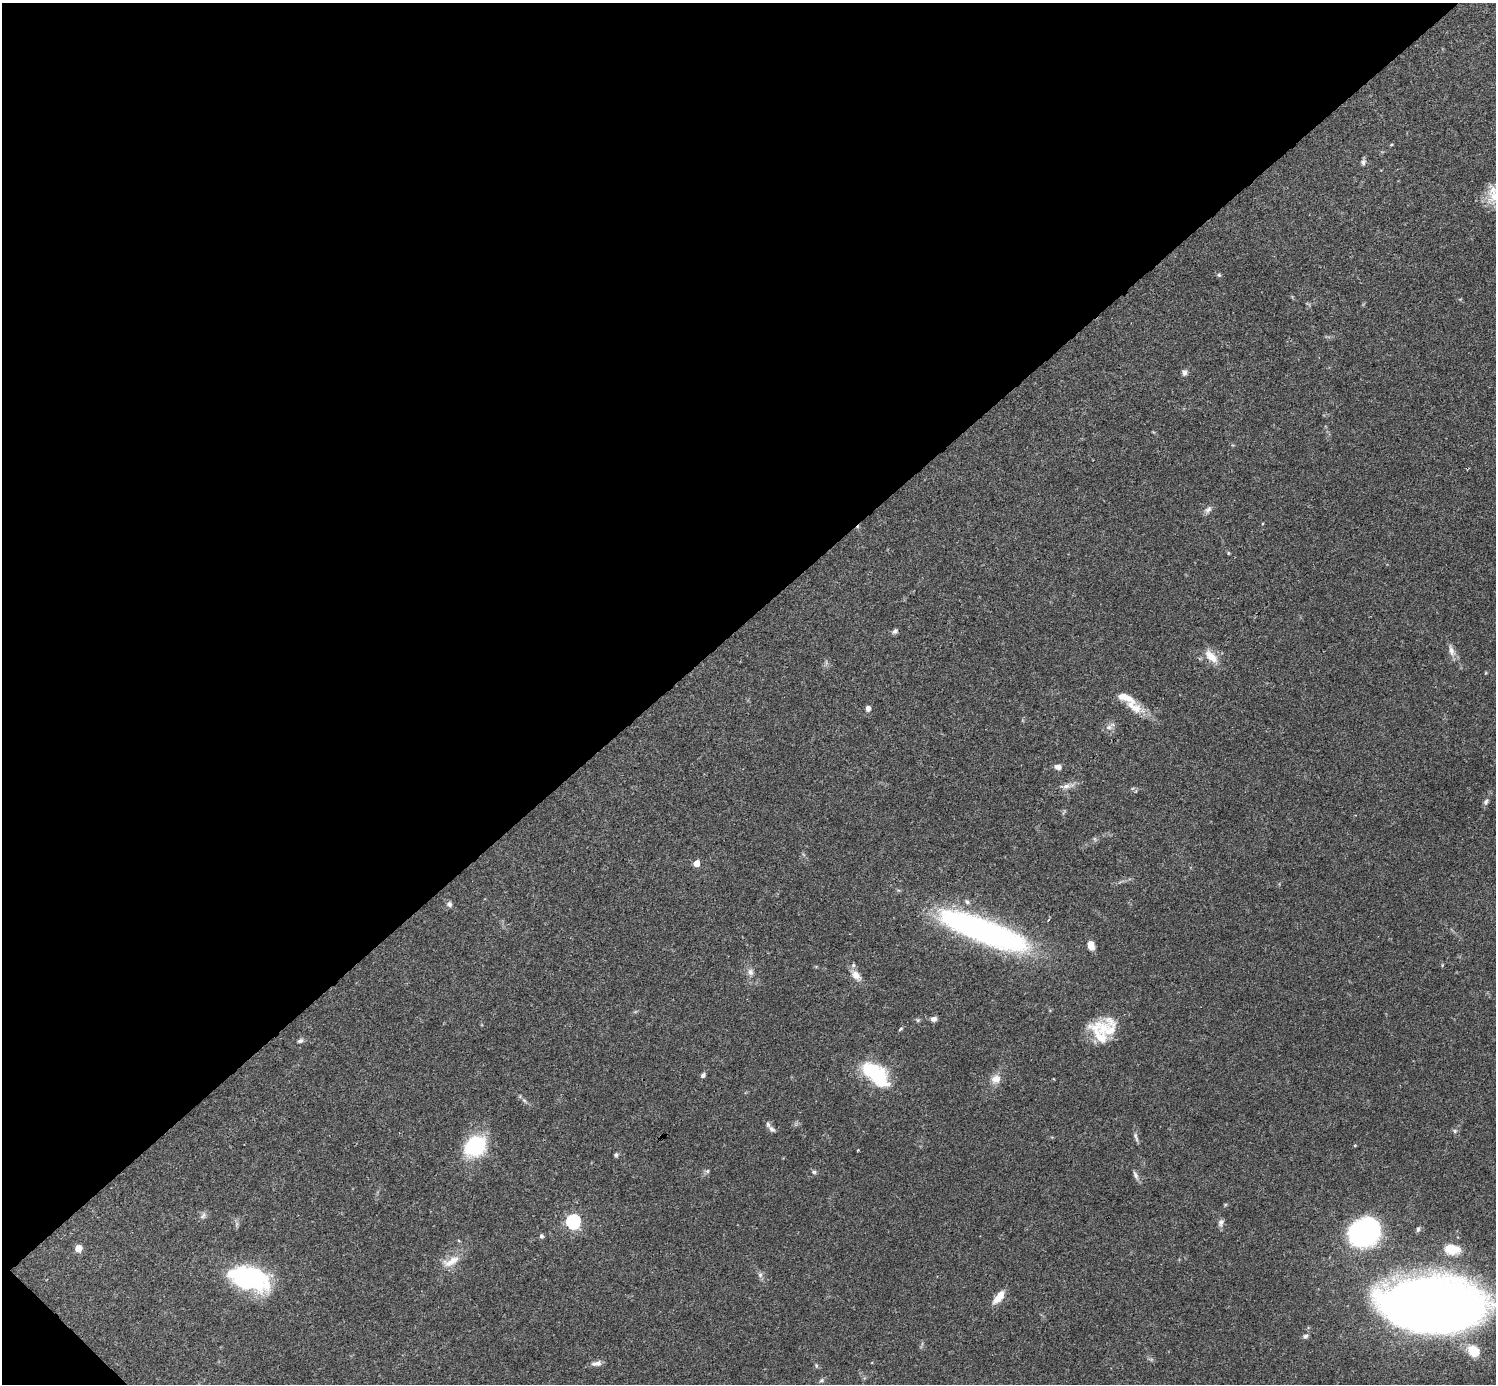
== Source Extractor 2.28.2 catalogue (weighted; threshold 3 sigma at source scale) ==
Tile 5 of 4 x 4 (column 1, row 2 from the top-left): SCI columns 1-1494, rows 2920-4301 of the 5982 x 5981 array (HDU 1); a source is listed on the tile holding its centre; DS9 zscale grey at full resolution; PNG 1498 x 1386 px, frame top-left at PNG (2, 3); no overlay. Shown black and unused: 45% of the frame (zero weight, under 3 of 4 exposures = <1% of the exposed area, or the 3 px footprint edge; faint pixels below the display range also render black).
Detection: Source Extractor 2.28.2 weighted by HDU 2 'WHT'; one run over the whole footprint, this tile lists its part. Background 0.0409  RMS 0.0027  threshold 0.0119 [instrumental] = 3 sigma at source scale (4.5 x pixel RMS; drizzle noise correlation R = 1.50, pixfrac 1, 0.05/0.05 arcsec/px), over >= 5 px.
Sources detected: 67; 1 inside a brighter object's white glare — not listed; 8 inside a brighter listed object's ellipse — not listed separately; the other 58 listed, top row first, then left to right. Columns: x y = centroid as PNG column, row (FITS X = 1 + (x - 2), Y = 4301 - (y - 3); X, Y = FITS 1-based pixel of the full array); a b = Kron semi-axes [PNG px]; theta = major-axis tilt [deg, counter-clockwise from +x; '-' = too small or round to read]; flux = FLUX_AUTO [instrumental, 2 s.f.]
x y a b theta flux
1363 162 7 6 - 0.78
1494 196 21 16 45 5.7
1219 275 5 5 - 0.39
1184 372 7 7 - 0.9
1208 510 11 7 46 1
1228 553 5 3 - 0.26
895 631 8 5 49 0.65
1451 651 17 7 -72 1.7
1211 657 19 8 -45 3.6
1134 707 27 12 -34 4.8
868 708 5 5 - 1.3
1109 727 8 6 0 0.99
1058 767 8 6 -9 1.2
1066 786 11 6 1 1.3
1486 802 8 6 62 0.69
1095 839 7 4 -71 0.38
696 863 5 4 - 4.3
449 904 8 7 - 0.89
983 930 97 22 -21 80
1091 945 11 7 -70 2.1
750 972 10 8 -59 1.2
856 975 15 9 -46 2.3
934 1019 7 6 - 1
918 1020 5 5 - 0.41
900 1029 6 3 37 0.34
1099 1035 41 16 -60 7.7
300 1041 8 5 30 0.67
870 1070 18 11 -35 15
703 1075 6 5 - 0.64
996 1079 13 12 - 2.3
524 1100 7 4 -19 0.48
772 1129 8 6 -43 0.83
1455 1131 6 5 - 0.51
1136 1137 15 4 -72 0.76
1355 1145 5 3 - 0.22
475 1146 22 18 32 18
616 1155 6 5 - 0.45
707 1171 5 5 - 0.46
814 1172 6 5 - 0.49
1136 1175 12 5 -66 0.93
203 1216 10 5 62 0.75
573 1222 6 6 - 54
1221 1223 9 7 71 1
1418 1229 7 4 72 0.53
1364 1233 20 16 15 81
541 1236 6 5 - 0.51
78 1248 8 7 - 1.9
1451 1249 18 11 -10 5.6
451 1261 27 11 26 3.9
760 1275 7 6 - 0.74
247 1278 43 25 -16 29
999 1297 17 7 51 3.6
1429 1305 64 32 -4 610
1305 1336 7 6 - 0.65
1474 1351 16 13 -40 5.3
597 1363 14 6 8 1.2
816 1365 6 4 -79 0.39
821 1380 7 5 22 0.52
Overlapping masked pixels (flux is a lower limit): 1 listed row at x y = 1211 657
Isophote crosses this tile's border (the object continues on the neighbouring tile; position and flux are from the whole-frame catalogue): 2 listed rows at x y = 1494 196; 1429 1305